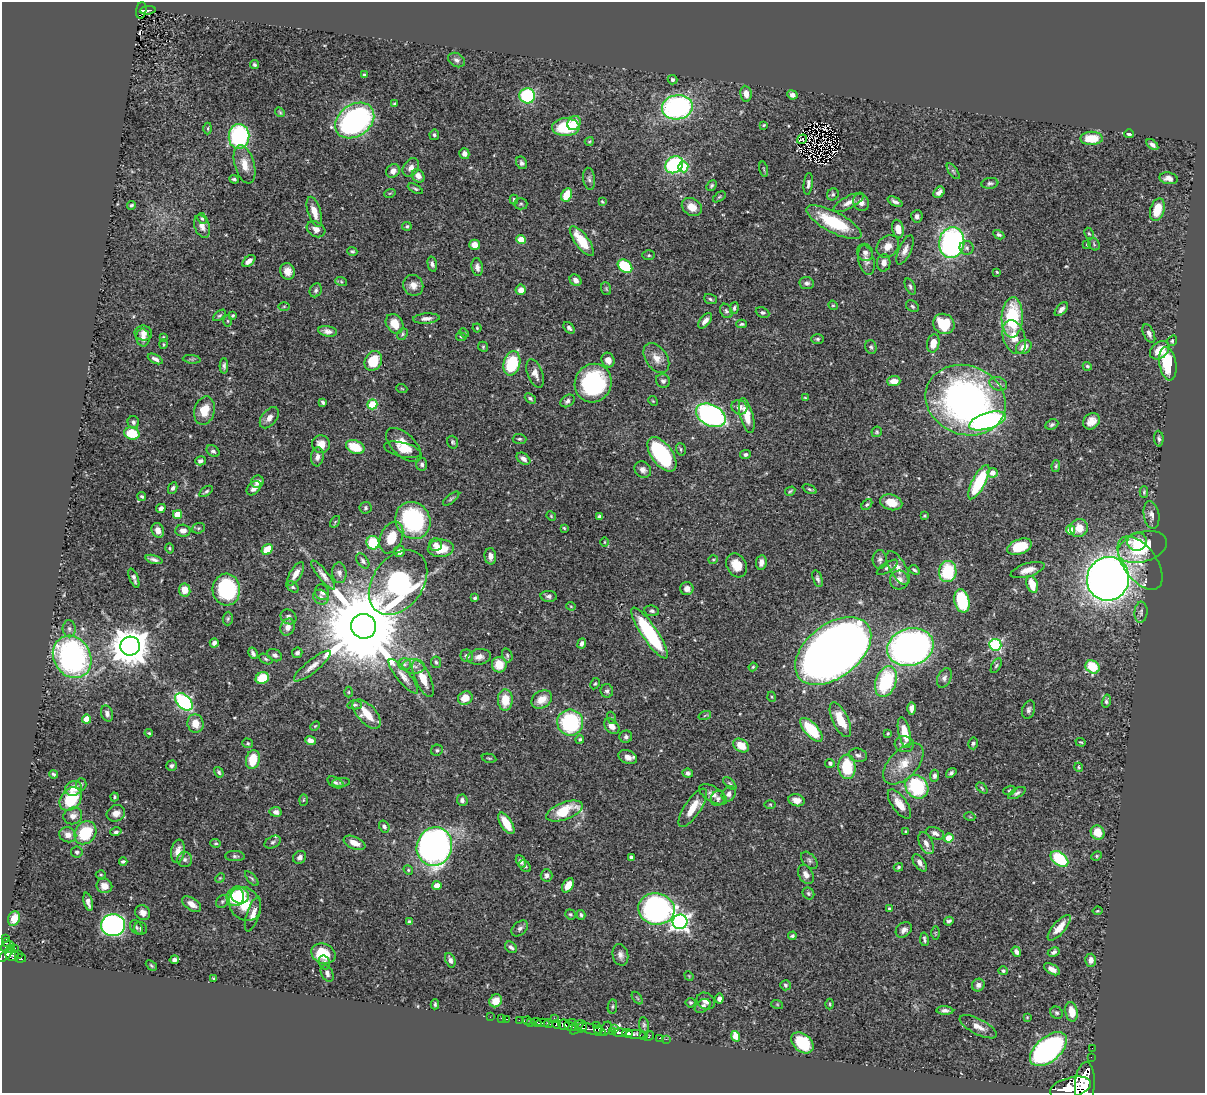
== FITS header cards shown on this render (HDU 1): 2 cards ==
NAXIS1  =                 1203
NAXIS2  =                 1091

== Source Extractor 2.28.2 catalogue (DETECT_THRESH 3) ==
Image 1203 x 1091 px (HDU 1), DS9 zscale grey, 1 PNG px = 1 image px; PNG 1207 x 1095 px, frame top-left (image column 1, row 1091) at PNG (2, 2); each listed source drawn as its Kron ellipse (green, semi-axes under 4 px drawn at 4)
Background 0.642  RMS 0.018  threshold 0.0536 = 3 sigma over >= 5 px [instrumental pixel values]
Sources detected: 517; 4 with non-positive FLUX_AUTO (blend fragments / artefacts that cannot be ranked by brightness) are neither listed nor drawn; of the other 513, the 500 brightest by FLUX_AUTO listed and drawn (13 fainter detections omitted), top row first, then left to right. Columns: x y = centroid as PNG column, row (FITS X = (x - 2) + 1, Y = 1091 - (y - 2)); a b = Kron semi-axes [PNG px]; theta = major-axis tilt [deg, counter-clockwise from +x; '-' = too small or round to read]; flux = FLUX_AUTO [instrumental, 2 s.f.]
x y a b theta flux
141 10 8 5 81 110
148 10 8 4 6 120
456 60 9 6 -30 4.2
255 65 4 3 - 2.2
364 75 4 3 - 2.1
673 80 5 4 - 2.8
746 94 8 5 -81 8.6
792 95 5 4 - 4.4
527 96 8 7 - 110
395 104 3 3 - 1.9
677 107 15 12 10 250
280 112 5 4 - 1.5
355 121 21 16 36 300
574 123 7 6 - 21
764 125 4 2 - 1.3
566 127 14 9 0 51
208 128 6 3 89 1.4
1129 134 4 4 - 2.8
434 135 5 4 - 2.1
239 136 12 10 84 140
1092 138 11 6 2 31
802 139 5 3 - 1.4
589 141 5 3 - 1.4
1152 145 7 4 -41 4
464 154 5 5 - 6.7
522 163 6 5 - 3.2
244 164 20 10 -74 17
674 165 9 8 - 120
411 167 10 7 54 6.5
683 167 5 5 - 42
764 169 8 3 -77 1.3
393 171 7 6 - 6.9
953 171 9 4 -55 2.3
418 176 7 5 -51 7.4
1168 178 9 5 -8 6.7
234 179 5 3 - 2.5
589 179 11 6 -83 3.9
990 183 8 5 8 2.7
808 184 11 4 83 3.9
712 186 6 4 47 2.2
415 189 8 4 -28 2.2
939 192 6 5 - 5.3
390 193 6 3 18 1.3
833 194 6 5 - 2.6
567 195 7 5 63 30
719 197 7 4 36 1.8
514 200 5 3 - 1.8
602 202 4 3 - 1.3
849 202 17 6 28 8.6
861 202 9 7 -59 7
895 202 8 4 -30 3.7
521 204 6 5 - 2.1
131 205 4 3 - 2.1
692 207 11 8 -32 13
1157 210 11 7 74 27
314 212 15 6 -73 14
917 216 6 5 - 4.7
202 219 6 4 -61 1.9
834 222 30 10 -28 67
202 226 12 7 -69 7.5
407 226 5 4 - 1.9
316 229 10 7 -29 8.1
898 229 9 5 -79 13
1089 234 6 4 -61 1.4
999 235 6 4 -29 2.5
521 240 5 4 - 30
582 241 18 7 -54 35
952 242 15 12 82 270
1094 244 7 5 -48 2.2
475 245 5 5 - 9.7
1087 245 3 3 - 1.1
888 246 12 10 45 12
967 248 7 7 - 3.7
905 250 16 6 66 7.3
352 251 5 4 - 1.8
865 252 9 8 - 4.6
649 255 6 5 - 1.9
866 260 15 8 -77 7.4
249 261 7 4 41 6.4
884 263 8 6 85 7.3
432 264 8 4 -77 3.1
625 266 8 5 -39 61
477 267 9 5 -82 5.2
288 271 8 7 - 8.6
997 272 3 2 - 1.3
576 280 6 5 - 6.7
341 281 6 4 -20 2
807 283 7 6 - 3.5
413 285 11 10 - 8.5
910 286 8 4 -65 2.8
606 289 6 5 - 1.8
316 290 7 6 - 2.8
521 290 5 5 - 8
710 299 7 5 -21 2.4
833 305 5 4 - 1.5
284 306 5 3 - 1.1
912 306 7 5 -36 2.2
734 308 6 4 75 2.5
1061 309 8 5 48 4.9
726 311 7 6 - 2.6
762 312 7 5 -23 2.7
219 315 7 4 40 1.7
233 315 4 3 - 1.7
1012 317 20 10 88 89
426 318 13 5 4 5.8
228 321 5 3 - 1.2
705 321 9 5 50 6.3
395 324 10 8 -57 19
742 324 5 3 - 2
944 324 11 10 - 39
477 328 4 4 - 1.3
569 328 7 4 -48 3.1
328 331 9 5 -10 5.2
143 333 9 7 -7 6.7
464 333 5 4 - 1.3
402 334 6 5 - 1.9
1149 334 10 5 -65 4.9
163 337 4 3 - 1.3
461 337 5 3 - 1.4
1014 337 17 11 -72 18
143 338 9 6 -85 6.9
818 339 6 5 - 2.2
1172 341 5 4 - 2.4
933 343 9 6 79 15
163 344 5 3 - 1.2
483 347 5 4 - 1.6
871 347 7 5 -73 2.4
1024 347 8 6 34 11
1160 350 11 8 40 20
656 358 16 10 -56 13
155 359 8 4 -28 4.7
192 359 9 3 -5 2
608 360 7 6 - 9
373 361 10 8 63 35
512 363 12 8 75 70
1168 364 17 8 -81 51
224 366 8 4 89 2.9
1087 366 5 4 - 2.3
535 374 15 7 -69 9.1
663 381 7 6 - 3.4
894 381 6 5 - 11
593 383 19 18 - 140
998 384 9 6 -19 4.5
402 389 6 3 -20 1.1
530 398 6 4 -40 2.1
805 398 4 3 - 1.4
965 400 41 34 -22 470
567 401 8 5 35 4
653 401 5 4 - 1.3
323 402 4 3 - 2.2
372 404 5 5 - 64
739 407 8 7 - 6.2
204 411 14 10 75 24
711 415 16 10 -27 290
747 416 18 6 -75 19
269 418 12 7 50 7.7
987 421 19 8 17 240
1091 421 9 7 39 10
133 422 6 5 - 3.1
1052 425 7 5 24 2.5
877 432 5 5 - 1.7
132 433 7 6 - 37
519 439 7 5 -2 2.2
1159 439 8 4 -86 2.6
453 442 6 5 - 2.1
321 444 9 9 - 14
404 445 22 11 -43 21
355 447 9 6 -23 34
681 449 6 4 -72 2.1
402 450 19 7 -14 12
213 451 7 5 -32 3.1
662 454 20 10 -54 130
745 454 5 4 - 3.3
317 457 9 6 83 5.5
523 459 7 5 -35 6
200 461 5 4 - 3.1
422 464 6 5 - 3.6
1056 466 6 4 81 1.9
643 470 9 7 -46 5.3
992 473 5 5 - 9.8
257 482 6 6 - 7.7
979 482 19 6 62 70
173 488 6 4 62 3
254 488 8 5 47 7
810 489 7 3 -24 1.8
206 491 8 3 36 2.2
790 491 5 3 - 1.6
1144 492 6 4 89 1.6
142 496 4 3 - 2.3
451 499 10 4 38 2.4
891 502 11 7 -14 19
867 505 6 4 47 1.9
161 508 5 4 - 4.6
366 508 6 6 - 2.3
177 514 4 4 - 28
1151 515 14 7 -80 7.1
551 516 5 4 - 1.2
599 516 4 3 - 2.1
924 516 4 3 - 1.3
413 520 19 17 -58 160
335 522 6 4 56 1.5
198 528 7 5 20 2
564 528 4 4 - 1.4
1079 528 9 8 - 17
158 530 7 6 - 7.6
1071 530 5 4 - 17
183 531 7 6 - 7.6
391 537 17 11 66 29
604 542 5 3 - 1.1
1137 542 10 9 - 15
373 543 7 6 - 47
436 544 6 6 - 5.9
1020 547 13 7 21 34
1142 547 25 15 17 73
169 548 5 3 - 1.5
441 548 13 8 3 30
267 549 6 5 - 27
399 551 5 5 - 8.3
490 556 8 6 -86 7.8
154 559 9 4 -15 4.3
713 560 4 4 - 1.4
880 560 9 7 89 3.9
363 561 8 5 -54 3.2
761 562 7 5 83 6.6
1140 563 31 16 -55 30
737 565 12 10 -62 19
887 567 12 5 32 3.1
898 568 19 8 -60 11
914 570 5 3 - 2
1028 570 17 6 17 11
948 571 10 8 83 62
339 573 10 7 -84 4.7
296 574 13 5 59 8.1
323 575 18 5 -52 7.2
134 578 10 4 -69 3.8
818 579 9 4 -72 3.4
1108 579 22 21 - 1300
899 580 9 9 - 9.8
398 583 35 25 53 320
1032 584 9 5 -72 24
293 587 7 5 -40 2
687 589 6 6 - 6.3
185 590 6 6 - 16
226 590 16 14 -86 110
322 592 8 6 -63 4.9
549 596 8 5 -4 3.7
321 597 8 7 - 4.5
475 598 4 3 - 2
962 601 12 7 -77 78
571 606 4 4 - 1.2
652 611 7 5 -10 2.9
1141 612 11 6 85 3.9
288 617 8 7 - 4.5
228 619 7 5 87 2.1
363 626 12 12 - 26000
288 627 8 7 - 8.9
69 629 8 6 -86 3.9
649 633 30 8 -56 120
214 643 5 4 - 4
582 643 5 4 - 4.3
995 645 6 6 - 140
130 646 10 9 - 3200
910 647 23 18 16 600
833 651 43 26 38 2500
253 653 6 3 -61 3.3
297 653 5 5 - 3.5
275 655 8 5 -26 4.2
507 655 7 5 -75 2.4
467 656 6 6 - 4.8
72 657 22 18 -60 320
479 657 12 7 11 7.9
266 659 7 4 -27 2
436 662 6 5 - 2.1
404 664 7 6 - 3
499 665 8 7 - 23
312 666 23 6 39 11
414 666 11 7 -2 6.7
996 666 8 4 62 2.4
753 667 4 4 - 1.3
1093 667 7 6 - 38
403 676 22 6 -51 9.1
262 678 7 5 26 47
423 678 20 7 -66 19
944 678 10 6 65 4.3
886 682 16 10 70 86
595 684 6 4 61 1.4
607 691 7 6 - 3.1
349 692 5 3 - 1.1
772 697 5 3 - 1.1
465 698 7 6 - 18
542 699 11 8 32 15
505 700 10 7 89 26
1106 701 6 4 75 2.4
184 702 10 6 -43 170
355 705 7 4 -1 2.2
912 708 6 4 89 5.7
1029 710 9 6 72 3.7
107 714 8 6 -70 4.2
367 714 18 9 -47 24
705 715 6 4 20 1.7
612 718 6 4 -71 1.5
86 719 4 4 - 25
840 720 19 8 -65 29
570 722 13 13 - 110
195 724 9 8 - 16
315 726 5 3 - 1.2
612 726 9 6 -46 9.2
811 730 15 6 -48 61
904 732 16 6 -77 26
149 733 4 3 - 1.4
888 733 4 4 - 1.5
626 737 6 6 - 3.4
580 739 4 4 - 1.7
310 741 5 4 - 6.3
1081 742 5 3 - 1.4
248 743 5 5 - 1.9
973 743 6 5 - 2.5
904 744 10 8 -7 5.9
741 746 8 6 -35 21
437 750 6 5 - 2.5
858 755 9 6 -10 3.7
628 757 9 6 -21 8.8
489 758 7 3 -12 1.5
253 760 9 6 78 31
830 763 5 4 - 3.3
903 764 25 14 46 25
171 766 5 5 - 2.7
847 767 12 8 -86 50
1079 767 4 4 - 1.4
219 772 6 4 -55 2.1
688 773 5 4 - 3.7
951 773 6 4 39 2.7
54 774 4 3 - 2.1
934 776 6 4 85 4.1
335 782 8 5 -28 3
341 783 9 4 5 2.4
81 784 6 5 - 2.1
730 784 8 4 -42 2.1
917 787 12 10 -48 100
73 788 8 7 - 14
982 788 6 4 -46 1.5
1009 790 6 4 17 1.7
1017 793 10 4 27 2.9
713 794 15 7 -30 8.3
729 794 8 6 55 5
114 797 4 3 - 1.6
718 798 8 7 - 3.9
71 799 13 9 52 52
303 800 6 3 88 1.4
462 800 5 5 - 3.7
796 800 8 6 -17 8.5
770 804 6 4 -1 1.4
899 804 17 7 -55 16
693 808 22 8 56 24
564 811 19 8 20 48
276 812 6 5 - 4.7
116 813 9 8 - 8.4
73 816 9 8 - 7.1
970 817 5 3 - 1.1
506 823 12 5 -58 22
384 827 6 5 - 3.8
906 831 4 3 - 1.2
116 832 6 4 16 2.6
85 833 12 10 53 55
935 833 9 6 -22 5.4
1098 833 7 6 - 23
68 835 8 7 - 7.9
949 838 4 4 - 33
273 842 8 5 29 3.2
216 843 5 4 - 1.7
354 843 11 6 -24 13
926 843 12 6 -64 7
434 847 19 17 69 600
178 851 12 6 80 11
77 852 6 5 - 2.2
235 856 10 5 -3 2.8
1097 856 5 4 - 1.6
300 857 7 6 - 4.4
631 857 4 4 - 3.6
185 859 7 7 - 4.1
1059 859 10 6 -38 71
809 860 10 6 -46 3.6
521 861 6 4 -60 4.4
123 862 4 3 - 2.3
920 863 10 5 -56 5.8
525 866 7 5 -44 2.3
898 867 5 4 - 1.9
408 870 5 4 - 1.6
101 874 5 3 - 1.4
546 875 6 6 - 4.3
806 875 10 7 -59 6.7
220 878 5 4 - 1.3
252 879 9 3 -49 1.9
568 885 8 5 56 15
104 886 8 7 - 11
437 886 4 4 - 22
808 893 6 5 - 2.2
240 895 9 8 - 45
235 897 9 9 - 37
222 901 7 6 - 2.8
88 902 9 4 -76 6.1
192 904 11 6 -34 11
245 904 17 15 -55 32
889 908 3 3 - 1.5
656 909 18 15 -10 360
1097 911 5 3 - 1.2
143 912 8 7 - 6.2
253 914 18 6 72 9.3
570 914 5 5 - 1.8
581 915 5 3 - 2.2
14 919 8 6 68 13
409 921 4 3 - 2
949 921 5 3 - 2.5
680 922 7 7 - 440
113 925 12 11 - 390
136 927 8 5 -55 2.7
141 928 7 6 - 2.4
520 928 9 6 41 3.9
1059 928 16 6 49 16
904 930 9 6 40 6
935 933 7 4 90 1.3
792 936 4 4 - 2.3
6 938 3 2 - 15
924 939 7 3 -80 2.6
6 943 4 3 - 35
8 947 7 6 - 230
511 947 7 5 -40 3.4
14 949 4 2 - 33
1016 952 5 4 - 5
1054 952 6 4 28 3.6
6 954 10 4 43 460
19 954 2 2 - 17
323 954 12 9 -21 33
12 955 6 6 - 340
620 955 11 8 -77 6.3
21 958 5 4 - 150
174 960 4 4 - 3.4
450 960 7 5 -68 4.6
1091 960 6 5 - 6.5
324 963 7 5 -68 3.5
151 965 6 4 -42 1.6
1052 969 9 5 -29 6.8
1003 971 5 4 - 2.9
327 973 9 6 -64 5
689 976 5 4 - 1.1
213 978 3 2 - 1.2
785 985 5 5 - 2.2
978 985 6 6 - 5.3
637 998 7 3 -53 1.4
719 999 5 4 - 4.4
496 1001 7 6 - 12
706 1001 10 8 -32 6.6
691 1003 5 5 - 1.8
435 1004 5 3 - 1.9
777 1004 6 4 -19 1.4
830 1004 5 3 - 1.3
703 1006 8 6 35 4.5
612 1007 7 4 83 2.1
945 1010 8 4 -3 3.9
1072 1012 10 6 -80 17
1057 1013 6 5 - 2.6
490 1017 2 2 - 5.2
1027 1017 3 3 - 1.1
501 1018 2 2 - 8.6
554 1018 2 2 - 9.8
506 1019 3 2 - 13
519 1020 2 2 - 15
527 1021 4 3 - 97
530 1022 3 2 - 41
536 1022 5 2 - 120
572 1022 2 2 - 10
543 1023 7 3 0 280
549 1023 4 3 - 300
556 1024 4 3 - 200
564 1025 5 5 - 590
596 1025 2 2 - 28
644 1025 8 5 -81 2.4
570 1026 6 3 -28 270
577 1027 9 4 49 110
582 1027 6 3 55 210
978 1027 20 7 -27 10
614 1028 3 3 - 22
592 1029 15 5 -15 310
599 1029 4 3 - 220
606 1029 8 4 61 180
612 1032 3 3 - 90
620 1033 7 3 2 500
627 1033 5 4 - 300
636 1034 10 3 -3 340
644 1036 3 2 - 18
649 1036 5 3 - 33
736 1036 5 4 - 22
660 1038 3 2 - 18
666 1039 2 2 - 9
802 1043 13 8 -40 49
1092 1048 2 2 - 7.3
1048 1049 22 12 41 310
1091 1057 2 2 - 5.3
1085 1084 22 10 87 4000
1070 1087 21 10 14 4400
At the frame edge (FLAGS 8, measured only in part): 1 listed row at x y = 1085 1084
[13 fainter detections neither listed nor drawn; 4 non-positive-flux detections neither listed nor drawn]